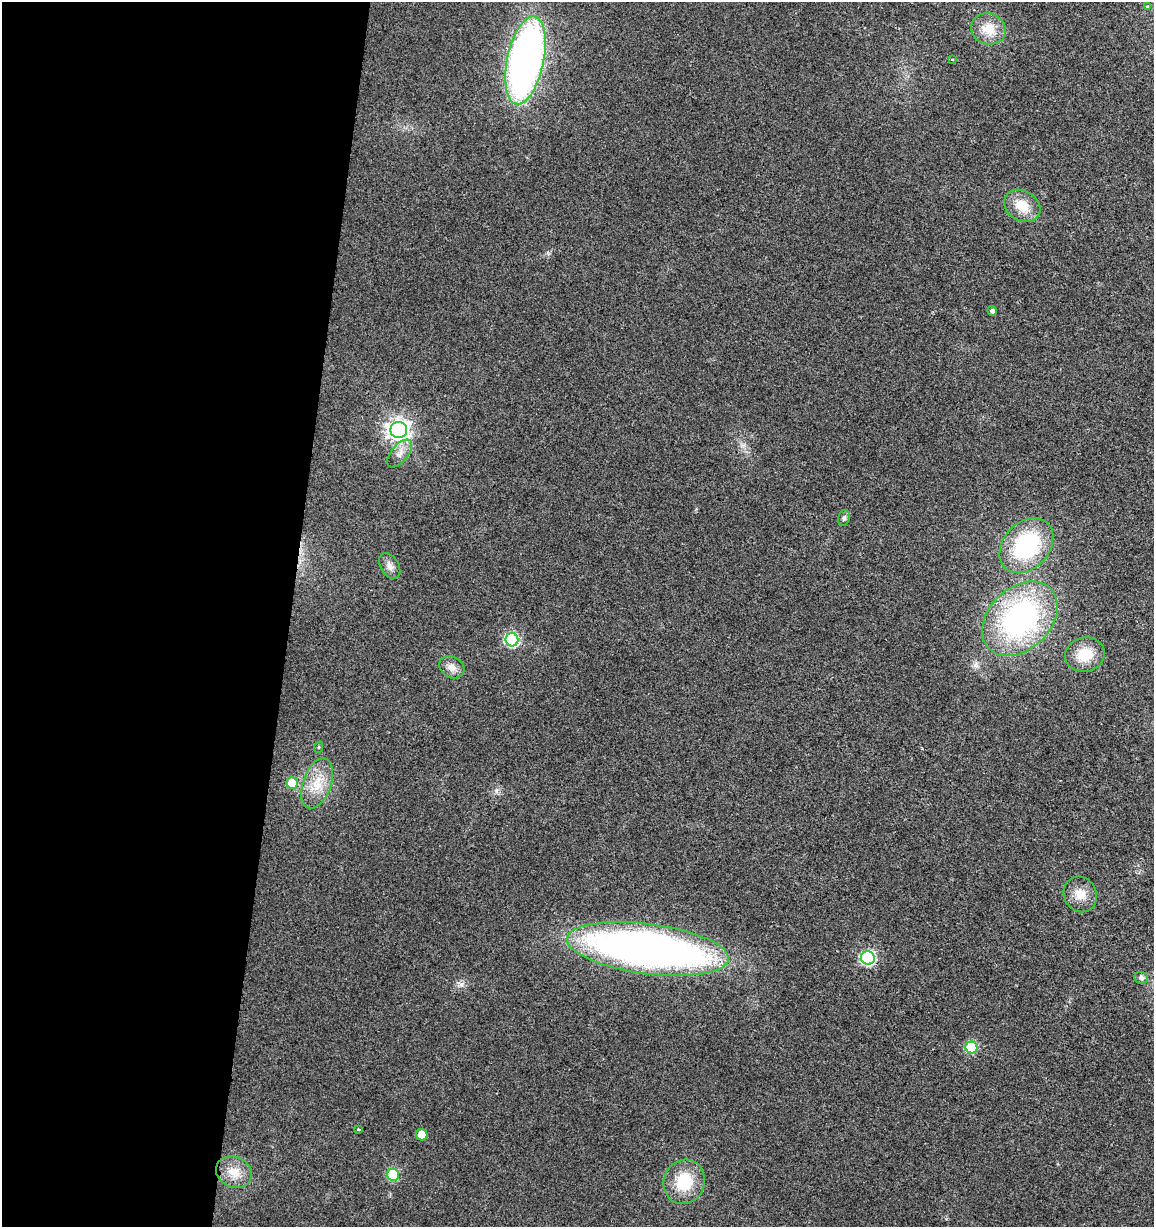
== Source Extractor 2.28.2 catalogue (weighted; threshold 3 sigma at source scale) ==
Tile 5 of 4 x 4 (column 1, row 2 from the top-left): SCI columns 284-1435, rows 2452-3676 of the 5113 x 4909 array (HDU 1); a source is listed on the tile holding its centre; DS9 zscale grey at full resolution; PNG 1156 x 1229 px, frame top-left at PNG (2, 2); each listed source drawn as its Kron ellipse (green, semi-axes under 4 px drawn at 4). Shown black and unused: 25% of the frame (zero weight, under 2 of 3 exposures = <1% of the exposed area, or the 3 px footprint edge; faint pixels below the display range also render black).
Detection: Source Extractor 2.28.2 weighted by HDU 2 'WHT'; one run over the whole footprint, this tile lists its part. Background 0.0138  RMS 0.0058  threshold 0.0263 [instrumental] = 3 sigma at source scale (4.5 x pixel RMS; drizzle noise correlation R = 1.50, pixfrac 1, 0.0396/0.0396 arcsec/px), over >= 5 px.
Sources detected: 28; all 28 listed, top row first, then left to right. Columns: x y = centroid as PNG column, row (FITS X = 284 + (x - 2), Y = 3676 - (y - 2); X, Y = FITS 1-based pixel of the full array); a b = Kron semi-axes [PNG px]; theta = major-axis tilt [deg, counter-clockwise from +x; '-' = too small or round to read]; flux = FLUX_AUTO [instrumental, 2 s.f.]
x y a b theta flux
1147 7 4 4 - 1.1
989 29 17 15 -21 12
952 59 3 2 - 0.45
525 60 45 18 78 310
1022 206 19 15 -30 12
992 311 5 4 - 1.7
399 430 8 8 - 340
400 453 17 8 50 4.9
844 518 8 5 71 1.6
1026 545 31 23 47 58
390 566 14 9 -59 3.6
1020 619 43 30 44 120
512 640 6 6 - 70
1085 655 20 17 12 15
452 667 13 10 -28 4.6
319 747 6 3 71 0.59
292 783 6 5 - 16
317 783 26 14 70 13
1080 894 18 16 -63 8.5
648 949 82 25 -7 400
868 958 7 6 - 89
1141 978 7 6 - 1.8
971 1047 6 6 - 36
359 1129 4 3 - 0.95
422 1135 6 5 - 6.8
234 1172 18 15 -24 9.1
393 1175 6 6 - 38
684 1182 22 20 66 23
Unlisted compact peaks at least as high as the median listed source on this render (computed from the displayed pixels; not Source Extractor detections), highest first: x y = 496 790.